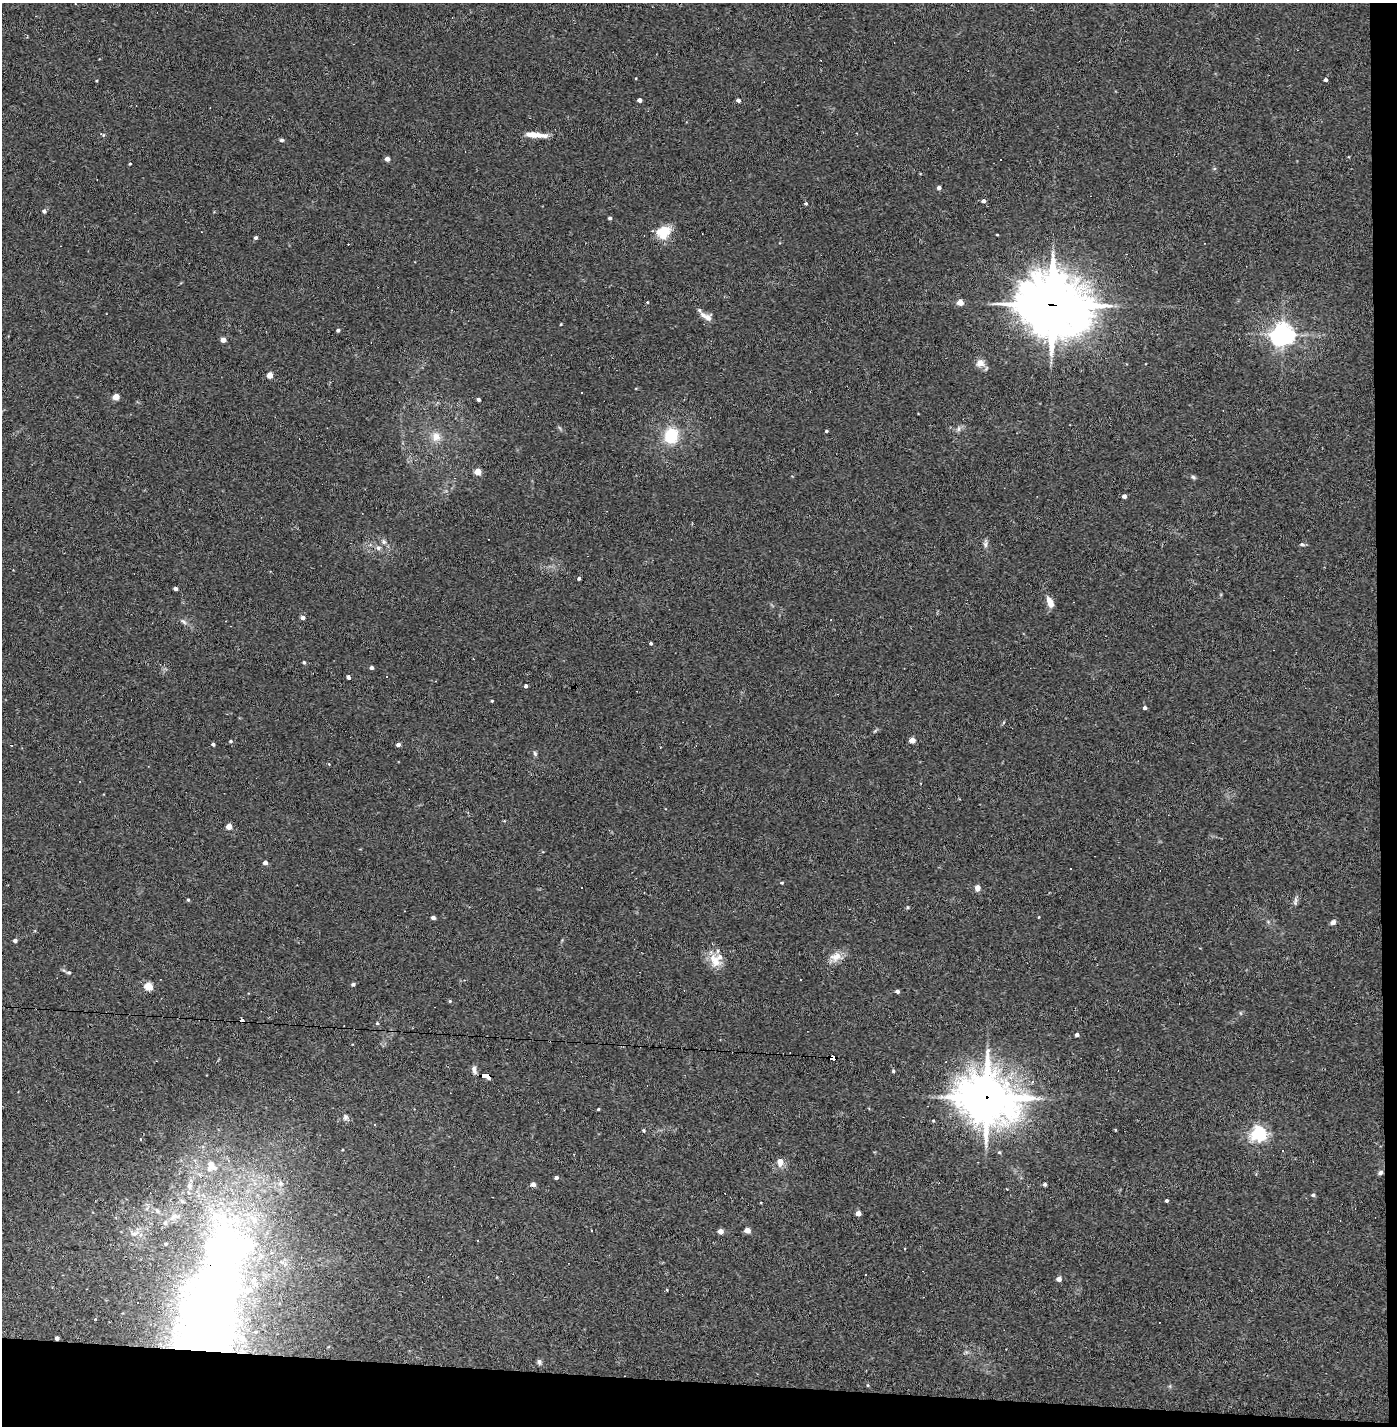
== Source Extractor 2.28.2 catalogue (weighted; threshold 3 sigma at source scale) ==
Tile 9 of 3 x 3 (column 3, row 3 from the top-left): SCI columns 2848-4242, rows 1-1424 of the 4297 x 4272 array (HDU 1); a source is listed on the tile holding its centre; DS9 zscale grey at full resolution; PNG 1399 x 1428 px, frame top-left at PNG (2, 3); no overlay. Shown black and unused: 4% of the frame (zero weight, under 2 of 3 exposures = <1% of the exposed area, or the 3 px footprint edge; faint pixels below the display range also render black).
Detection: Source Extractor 2.28.2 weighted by HDU 2 'WHT'; one run over the whole footprint, this tile lists its part. Background 0.0582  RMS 0.0052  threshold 0.0234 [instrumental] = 3 sigma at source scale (4.5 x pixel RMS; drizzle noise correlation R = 1.50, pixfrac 1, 0.05/0.05 arcsec/px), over >= 5 px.
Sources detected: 133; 2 inside a brighter object's white glare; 9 cosmic-ray / hot-pixel residue — not listed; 6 inside a brighter listed object's ellipse — not listed separately; the other 116 listed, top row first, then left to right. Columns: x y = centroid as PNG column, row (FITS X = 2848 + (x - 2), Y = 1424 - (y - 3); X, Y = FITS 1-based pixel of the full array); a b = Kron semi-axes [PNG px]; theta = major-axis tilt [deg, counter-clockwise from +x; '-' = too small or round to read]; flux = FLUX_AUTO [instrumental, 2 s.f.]
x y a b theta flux
1325 80 4 3 - 1.3
639 100 4 4 - 2.4
738 100 4 3 - 1.8
102 134 8 4 -26 0.78
536 135 26 6 -5 7.2
281 140 5 4 - 1
387 159 4 4 - 3.7
130 164 3 3 - 0.47
939 188 4 4 - 1.8
984 201 4 4 - 2.1
806 203 3 3 - 0.84
44 211 4 4 - 1.5
610 218 4 3 - 1.2
664 232 17 13 27 11
997 234 4 2 - 0.38
256 238 4 4 - 1
647 302 4 4 - 0.45
960 302 4 4 - 7.4
1052 305 25 21 -17 2400
706 317 17 7 -31 3.8
561 324 3 2 - 0.44
338 330 4 3 - 1.1
1283 334 7 7 - 430
223 340 4 4 - 4.1
980 363 11 9 -2 3.8
270 375 4 4 - 8.2
116 397 4 4 - 8
478 399 3 3 - 1.1
959 429 9 4 81 1.1
826 431 3 3 - 0.78
671 436 18 15 74 17
436 437 13 12 - 5.5
477 471 4 4 - 10
1193 477 7 5 -20 1
1124 496 4 4 - 2.1
384 542 8 6 -50 1.6
986 544 10 6 85 1.7
1302 544 6 4 -3 0.97
378 548 7 6 - 1.5
579 578 3 3 - 1.1
175 589 4 3 - 1.6
1050 603 13 6 -67 4.8
303 618 4 4 - 2.2
184 622 10 4 -40 1.3
651 643 3 3 - 0.77
304 662 4 3 - 0.76
371 668 4 3 - 1.5
348 678 4 3 - 1.7
525 686 4 3 - 1.7
492 701 3 2 - 0.46
1145 708 4 4 - 1.1
912 740 4 4 - 6.7
231 741 5 4 - 0.69
213 744 4 3 - 1
398 745 4 3 - 2.2
535 753 7 5 -69 0.91
504 821 4 3 - 0.41
229 826 4 4 - 6.9
265 863 4 4 - 2.6
782 883 4 3 - 0.58
581 887 3 3 - 1.5
977 888 7 6 - 2.8
188 900 3 3 - 0.67
1295 901 13 4 77 1.5
908 907 4 4 - 0.54
433 917 4 4 - 1.5
1039 917 4 2 - 0.34
1333 922 7 5 40 1.6
15 941 4 4 - 1.4
836 957 16 12 16 5.5
716 962 18 14 -80 7.7
69 973 5 4 - 0.78
800 980 2 2 - 0.33
353 984 5 4 - 1.1
148 986 5 5 - 20
897 991 4 4 - 1.5
450 1001 4 4 - 0.62
377 1023 5 4 - 0.63
1077 1035 4 3 - 1.5
832 1058 6 4 -5 120
474 1070 12 6 -78 1.8
893 1071 4 4 - 0.87
486 1076 8 4 -3 57
987 1097 20 17 -19 1700
598 1109 3 3 - 0.51
345 1117 9 5 83 1.5
375 1125 3 3 - 2.4
644 1130 4 4 - 0.73
1115 1130 4 3 - 0.38
1259 1133 6 6 - 160
141 1139 3 2 - 0.53
1283 1150 3 3 - 1.5
780 1162 10 8 -85 3.6
211 1166 16 13 -78 7.9
1380 1173 7 5 45 1.2
556 1178 4 3 - 1.5
281 1183 8 7 - 2.6
533 1184 4 4 - 2.4
1045 1184 4 3 - 1.4
190 1186 10 8 77 3
1007 1189 3 2 - 0.49
1313 1195 5 4 - 0.94
1167 1201 3 3 - 1.1
761 1203 4 2 - 0.36
157 1210 8 5 -63 1.3
858 1213 4 4 - 4.1
174 1217 19 7 18 4.6
747 1230 4 4 - 5.7
591 1231 3 2 - 0.78
720 1231 4 4 - 5.2
134 1233 13 6 19 2.5
1059 1279 4 4 - 3.2
206 1328 123 61 72 450
57 1338 4 4 - 1.6
539 1362 7 5 -74 1.3
868 1385 5 3 - 0.5
Overlapping masked pixels (flux is a lower limit): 6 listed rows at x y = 1052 305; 832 1058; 486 1076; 987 1097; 206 1328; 57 1338